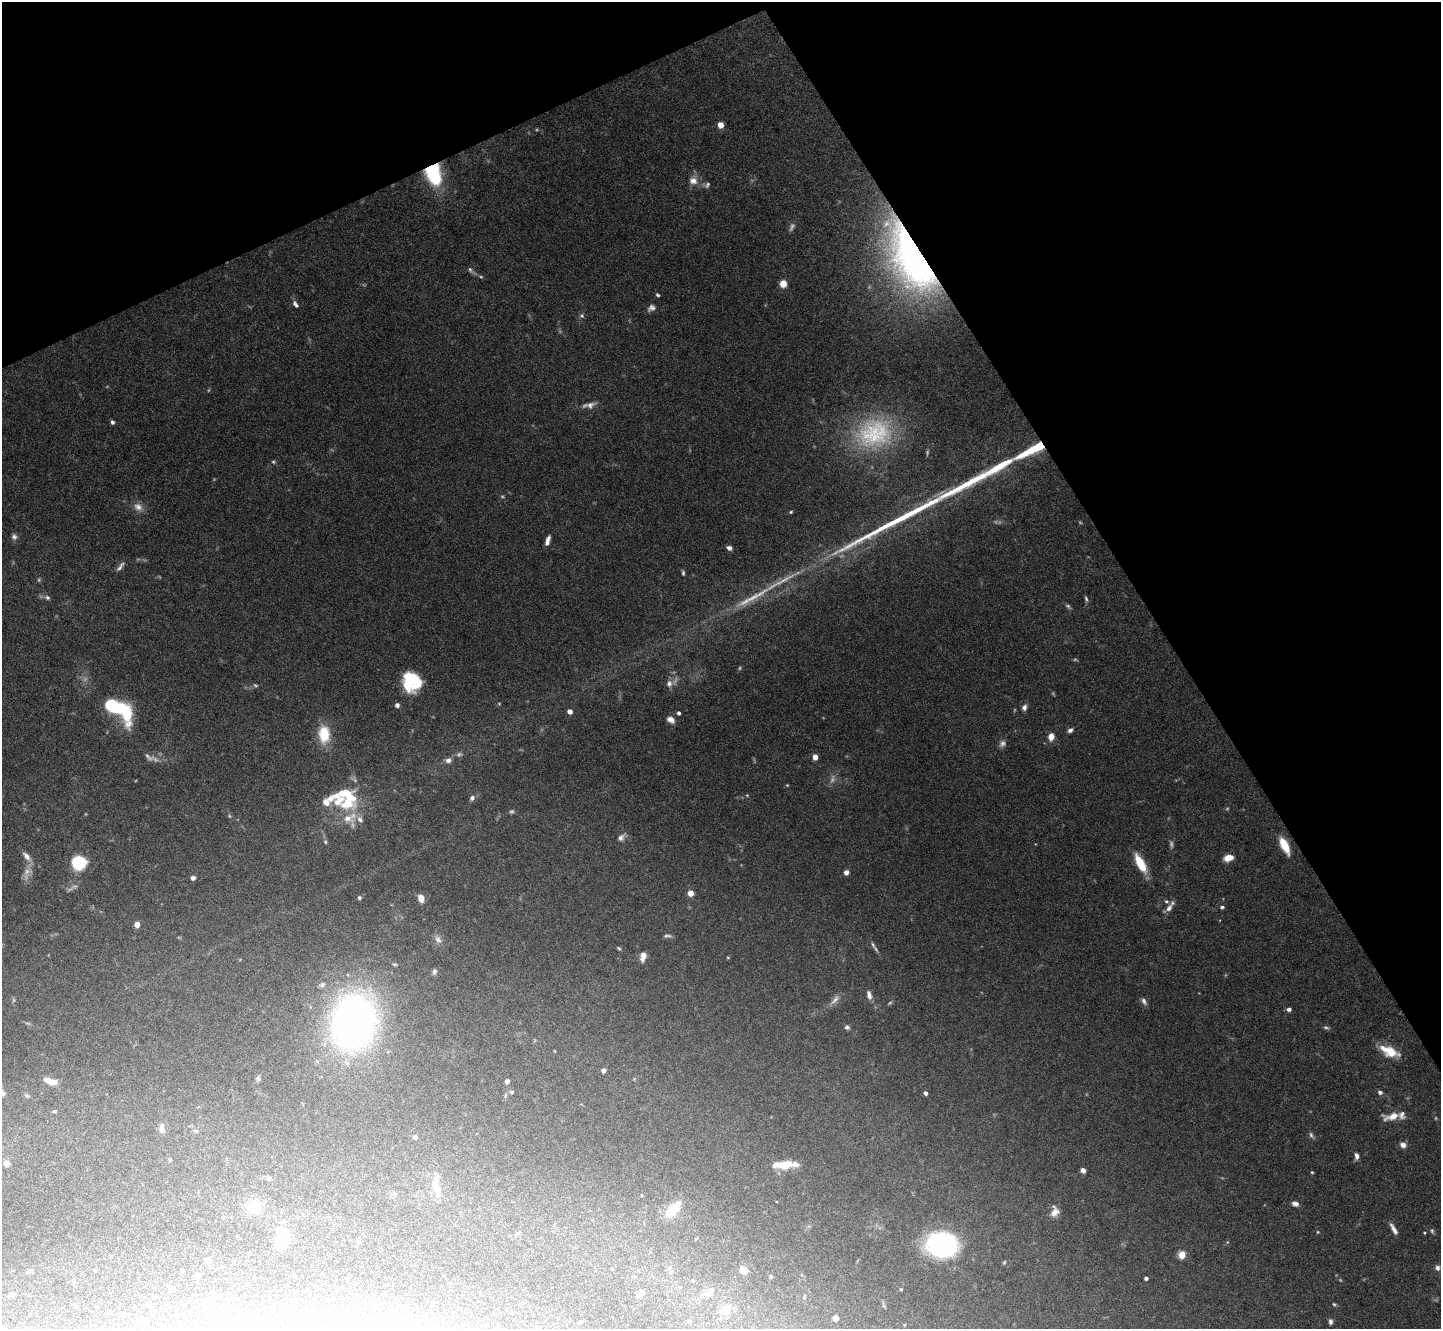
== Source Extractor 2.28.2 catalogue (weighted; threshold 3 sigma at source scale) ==
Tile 3 of 4 x 4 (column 3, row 1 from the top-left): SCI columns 2880-4318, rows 4133-5459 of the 5758 x 5748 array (HDU 1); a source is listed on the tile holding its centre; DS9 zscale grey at full resolution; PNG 1443 x 1331 px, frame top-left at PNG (2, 2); no overlay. Shown black and unused: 26% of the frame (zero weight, under 5 of 10 exposures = <1% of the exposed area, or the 3 px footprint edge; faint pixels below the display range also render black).
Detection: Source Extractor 2.28.2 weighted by HDU 2 'WHT'; one run over the whole footprint, this tile lists its part. Background 0.0974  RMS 0.0027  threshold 0.0112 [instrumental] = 3 sigma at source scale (4.09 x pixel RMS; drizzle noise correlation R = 1.36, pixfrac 0.8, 0.05/0.05 arcsec/px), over >= 5 px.
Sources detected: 197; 33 too faint to see at this stretch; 3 inside a brighter object's white glare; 3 long thin detections or spike segments (spike, bleed or trail) — not listed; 15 inside a brighter listed object's ellipse — not listed separately; the other 143 listed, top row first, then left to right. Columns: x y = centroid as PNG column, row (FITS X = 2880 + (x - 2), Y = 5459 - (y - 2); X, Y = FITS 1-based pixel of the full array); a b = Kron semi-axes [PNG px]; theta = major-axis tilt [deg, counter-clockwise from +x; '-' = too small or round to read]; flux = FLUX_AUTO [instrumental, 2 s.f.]
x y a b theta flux
720 125 5 5 - 3.1
435 178 21 19 -9 11
693 180 13 12 - 2.4
707 185 10 8 13 0.92
911 259 79 36 -62 110
471 271 16 5 -43 0.94
783 284 7 6 - 2.9
657 295 5 4 - 0.42
295 304 11 6 -55 0.92
651 308 10 7 32 1.1
582 316 7 6 - 0.61
590 405 15 8 15 1.7
112 422 5 4 - 0.7
874 433 54 41 16 28
1032 450 38 8 28 12
138 507 14 11 -39 2.2
791 512 5 4 - 0.3
14 537 8 7 - 0.87
548 540 11 5 73 1.5
729 548 6 5 - 0.92
120 566 15 5 52 1.1
683 573 7 4 -82 0.51
47 597 8 6 -31 0.77
753 597 40 8 26 6.3
1086 599 8 4 -74 0.52
1068 606 8 5 -42 0.56
412 680 21 18 71 13
669 684 10 9 - 1.5
499 703 5 3 - 0.23
397 705 5 4 - 0.98
114 706 17 11 -17 18
1024 707 8 6 71 0.99
570 711 5 4 - 1.6
679 713 4 3 - 0.57
671 720 8 6 -33 1.5
1070 730 6 5 - 0.85
324 734 22 14 -87 7.1
1051 737 7 6 - 2.5
815 757 4 4 - 2.4
448 760 9 7 13 1.1
747 795 5 4 - 0.25
472 798 7 6 - 0.8
347 803 25 18 -17 10
512 811 6 5 - 0.46
621 837 13 7 38 1.3
325 842 6 5 - 0.47
1284 845 18 7 -63 6.1
27 856 14 7 -48 1.7
1228 858 10 7 15 2.8
79 862 11 10 - 16
1140 863 21 8 -62 7.2
846 872 5 4 - 1.5
193 878 5 5 - 0.95
690 893 5 4 - 3.2
359 898 4 4 - 0.49
421 898 7 5 -71 2.6
1222 907 5 4 - 0.56
1169 908 14 7 42 1.4
137 924 4 4 - 2.8
667 936 10 4 -2 0.61
438 939 12 8 -50 1.2
873 945 10 5 -64 0.75
619 948 6 4 -44 0.35
643 957 12 7 78 1.6
728 957 5 3 - 0.22
394 964 7 4 -7 0.35
434 972 7 5 78 0.63
322 984 9 7 31 0.86
869 995 10 5 -77 1.3
1144 1001 10 6 -64 0.96
1289 1009 6 5 - 0.81
353 1022 39 30 78 170
28 1023 9 3 -13 0.41
847 1027 6 5 - 0.58
1326 1028 8 5 -20 0.57
1390 1051 20 9 -25 6.6
603 1070 4 4 - 1.3
258 1079 6 5 - 0.56
634 1079 5 4 - 0.27
52 1081 12 7 -11 2.4
507 1081 4 4 - 1.5
511 1092 5 5 - 0.5
1380 1092 6 5 - 0.82
2 1093 10 6 -82 0.8
925 1093 4 4 - 0.84
27 1096 6 5 - 0.49
55 1111 4 3 - 0.33
1392 1116 21 8 11 3.5
162 1128 13 6 88 1.2
196 1131 7 5 -13 0.49
415 1137 4 4 - 0.87
1403 1145 8 7 - 1.4
1356 1156 8 5 -85 1
170 1160 4 4 - 0.25
6 1163 7 6 - 1.7
785 1165 13 8 8 5.9
1083 1170 5 4 - 1.2
1312 1172 4 4 - 0.29
268 1178 6 6 - 0.47
436 1187 29 9 -76 3.5
1295 1204 8 5 -19 1.3
253 1206 12 11 - 6.1
673 1209 21 9 46 6.5
1055 1211 13 9 84 2.1
1394 1229 15 5 -59 1.5
1432 1231 8 5 -67 0.51
1318 1232 4 4 - 0.26
1424 1233 4 3 - 0.27
517 1234 6 4 20 0.32
281 1241 11 8 58 12
359 1242 5 3 - 0.27
1227 1242 5 5 - 0.3
941 1245 36 27 -4 34
1182 1255 7 6 - 3
208 1260 5 4 - 1.8
1004 1262 5 4 - 0.31
1437 1268 7 6 - 0.92
183 1270 3 2 - 0.24
743 1270 7 6 - 3
29 1271 7 6 - 0.69
771 1276 5 4 - 0.28
1146 1278 4 3 - 0.67
693 1281 4 4 - 0.29
169 1287 6 5 - 0.42
901 1289 4 4 - 0.28
709 1292 10 7 41 2
12 1294 8 5 7 0.9
214 1294 5 4 - 0.34
640 1294 12 4 46 0.82
1334 1304 5 4 - 0.36
206 1305 13 7 79 3.2
76 1306 4 4 - 0.29
884 1306 6 4 -44 0.37
726 1311 17 10 50 2.4
297 1315 5 4 - 0.3
219 1316 17 7 43 4.1
835 1318 5 4 - 1.6
143 1321 7 5 -82 0.8
406 1321 7 6 - 1.6
690 1321 4 4 - 0.34
580 1322 4 3 - 0.28
1330 1322 7 5 -88 0.8
904 1325 5 3 - 0.2
Overlapping masked pixels (flux is a lower limit): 2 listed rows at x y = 911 259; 1032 450
Isophote crosses this tile's border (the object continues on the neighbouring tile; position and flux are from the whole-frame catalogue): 1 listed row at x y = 2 1093